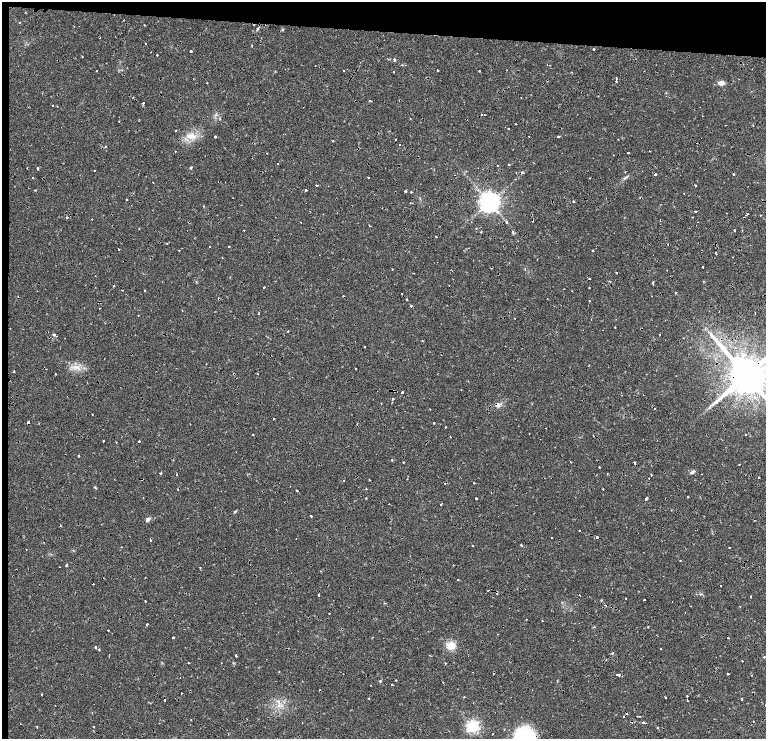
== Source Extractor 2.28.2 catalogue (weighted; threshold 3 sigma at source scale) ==
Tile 1 of 4 x 3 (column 1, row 1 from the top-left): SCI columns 287-1814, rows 3082-4555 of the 6634 x 4695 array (HDU 1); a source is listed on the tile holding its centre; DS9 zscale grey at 2 x 2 block average (1 PNG px = mean of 2 x 2 image px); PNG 768 x 741 px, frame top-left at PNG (2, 2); no overlay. Shown black and unused: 6% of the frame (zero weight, under 2 of 4 exposures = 5% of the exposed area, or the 3 px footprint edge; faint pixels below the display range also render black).
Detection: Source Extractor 2.28.2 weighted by HDU 2 'WHT'; one run over the whole footprint, this tile lists its part. Background 0.0253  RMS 0.0041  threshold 0.0185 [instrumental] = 3 sigma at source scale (4.5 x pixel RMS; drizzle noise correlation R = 1.50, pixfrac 1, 0.0396/0.0396 arcsec/px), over >= 5 px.
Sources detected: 282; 29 cosmic-ray / hot-pixel residue — not listed; the other 253 listed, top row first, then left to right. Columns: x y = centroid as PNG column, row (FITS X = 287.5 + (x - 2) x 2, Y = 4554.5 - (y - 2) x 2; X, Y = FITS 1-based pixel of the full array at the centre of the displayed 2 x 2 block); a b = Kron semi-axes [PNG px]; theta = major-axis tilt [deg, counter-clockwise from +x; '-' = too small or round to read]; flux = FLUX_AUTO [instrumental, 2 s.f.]
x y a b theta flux
19 22 2 2 - 0.4
115 36 2 2 - 0.31
99 38 2 2 - 2.4
146 43 2 2 - 1.7
252 46 2 2 - 0.54
593 49 2 2 - 14
191 51 2 2 - 3.2
157 55 2 2 - 3.6
82 57 2 2 - 0.6
395 60 3 2 - 2.3
547 65 2 2 - 0.89
315 66 2 2 - 0.98
96 70 2 2 - 2.4
437 70 2 2 - 3.3
507 70 2 2 - 0.36
344 71 2 2 - 0.63
479 71 2 2 - 0.78
394 72 2 2 - 0.88
571 72 2 2 - 0.74
616 78 2 2 - 0.78
616 81 2 2 - 1.7
207 83 2 2 - 2.2
721 83 7 5 -2 4.5
133 97 2 2 - 0.47
521 98 2 2 - 0.47
370 100 2 2 - 1.3
143 103 2 2 - 2.1
53 105 2 2 - 2.3
57 106 2 2 - 1.3
702 116 2 2 - 0.45
139 119 2 2 - 0.43
119 121 2 2 - 0.61
516 124 2 2 - 3.6
726 125 2 2 - 0.61
753 125 2 2 - 0.35
508 129 2 2 - 0.53
175 130 2 2 - 2.6
191 136 11 6 4 8.1
529 136 2 2 - 0.5
558 136 2 2 - 2.9
215 137 2 2 - 3.3
396 139 2 2 - 1.5
618 139 2 2 - 1
333 141 2 2 - 0.7
400 144 2 2 - 0.55
105 147 3 2 - 0.45
175 151 2 2 - 1.2
649 151 2 2 - 0.91
266 153 2 2 - 0.49
628 153 2 2 - 1.4
613 155 2 2 - 1.3
277 164 2 2 - 0.96
498 165 2 2 - 0.67
509 165 2 2 - 2.8
27 168 2 2 - 0.7
38 168 2 2 - 6.7
191 168 2 2 - 1.3
94 170 2 2 - 2.5
522 172 3 2 - 2.3
655 174 2 2 - 5.3
733 174 2 2 - 1.4
33 177 2 2 - 0.5
368 178 3 2 - 0.41
153 182 2 2 - 0.59
316 185 2 2 - 7.7
696 185 2 2 - 2.2
306 190 2 2 - 4.3
405 191 2 2 - 13
411 192 2 2 - 11
684 193 2 2 - 0.41
233 198 2 2 - 0.39
126 199 2 2 - 2.6
574 201 2 2 - 2.8
489 202 5 5 - 760
204 206 2 2 - 0.77
695 211 2 2 - 8.3
726 213 2 2 - 2.2
747 213 3 2 - 0.71
760 215 2 2 - 0.75
67 217 2 2 - 1.4
275 217 2 2 - 0.29
92 219 2 2 - 0.46
301 222 2 2 - 1.8
506 222 2 2 - 2.5
476 228 2 2 - 0.59
734 230 2 2 - 1.2
481 232 2 2 - 0.81
513 233 3 2 - 1.6
436 236 2 2 - 1
167 243 2 2 - 1.7
210 246 2 2 - 1.7
229 246 2 2 - 1.6
118 249 2 2 - 1.2
179 250 2 2 - 0.71
593 251 2 2 - 2
716 253 2 2 - 1.7
733 257 2 2 - 0.72
222 258 2 2 - 0.49
703 267 2 2 - 1.1
491 268 2 2 - 1.4
392 269 2 2 - 1.2
525 269 2 2 - 1.1
667 270 2 2 - 0.3
617 273 2 2 - 0.79
589 279 2 2 - 2.1
653 282 2 2 - 3.3
264 287 2 2 - 1.4
589 288 2 2 - 1.6
122 290 2 2 - 0.81
145 290 2 2 - 0.95
572 291 2 2 - 0.64
676 292 3 2 - 0.67
651 296 2 2 - 0.41
589 301 2 2 - 1
411 306 2 2 - 6.9
182 310 2 2 - 0.55
258 313 2 2 - 0.97
755 313 2 2 - 8.8
138 315 2 2 - 1.1
514 318 2 2 - 1.6
615 327 2 2 - 0.95
23 329 2 2 - 0.34
603 330 2 2 - 1.7
288 331 2 2 - 1.4
54 335 3 2 - 11
660 335 2 2 - 0.38
64 338 2 2 - 0.29
422 341 2 2 - 0.69
364 346 2 2 - 1
206 364 2 2 - 0.45
77 367 4 3 - 2.1
356 368 2 2 - 2.6
14 371 2 2 - 1.4
55 374 2 2 - 0.94
257 374 2 2 - 0.59
746 375 10 8 -31 5100
461 390 2 2 - 0.3
402 392 2 2 - 57
393 399 2 2 - 1.3
392 402 2 2 - 0.57
381 403 2 2 - 0.81
532 404 2 2 - 0.46
498 405 6 5 - 3.4
92 414 2 2 - 0.83
273 419 2 2 - 1.7
28 422 2 2 - 3.4
434 423 2 2 - 0.97
446 427 2 2 - 0.66
529 433 2 2 - 0.56
253 434 2 2 - 0.64
745 434 2 2 - 0.6
450 437 2 2 - 0.54
103 441 2 2 - 1.4
139 441 2 2 - 3.6
78 456 2 2 - 0.95
392 460 2 2 - 1.7
403 462 2 2 - 1.2
570 462 2 2 - 0.86
634 462 3 2 - 3.8
739 464 2 2 - 1.4
599 467 2 2 - 1.5
692 472 6 4 44 2
160 473 2 2 - 6.2
607 474 2 2 - 1
176 475 2 2 - 0.6
596 475 2 2 - 0.32
651 475 2 2 - 1
759 477 2 2 - 5.3
407 479 2 2 - 0.47
344 480 2 2 - 0.99
369 480 2 2 - 1.7
474 483 2 2 - 1.7
95 487 6 2 -41 0.84
603 489 2 2 - 1.4
297 491 2 2 - 2.1
688 496 2 2 - 9.2
143 497 2 2 - 0.37
366 498 2 2 - 2
476 498 2 2 - 9
646 499 2 2 - 7.9
235 511 4 3 - 0.99
311 516 2 2 - 1.7
148 519 6 4 45 2.1
276 529 2 2 - 0.42
579 531 2 2 - 1.5
597 537 3 2 - 2.1
552 538 2 2 - 0.37
521 545 2 2 - 3.3
473 546 2 2 - 1.2
730 548 2 2 - 0.43
680 560 2 2 - 1.1
66 565 2 2 - 1.9
59 567 2 2 - 0.37
458 580 2 2 - 2.1
721 585 2 2 - 3.8
319 595 2 2 - 4.7
579 595 2 2 - 5.7
751 596 2 2 - 3.1
626 598 2 2 - 3.2
644 600 2 2 - 4
145 601 2 2 - 1.3
672 601 2 2 - 0.4
384 603 3 2 - 0.58
740 606 2 2 - 1.7
329 613 2 2 - 1.4
526 619 2 2 - 0.74
542 620 2 2 - 1
147 624 2 2 - 0.99
594 627 3 2 - 0.52
648 627 2 2 - 1.9
108 630 2 2 - 0.6
498 634 2 2 - 0.48
173 637 2 2 - 1.7
728 638 2 2 - 1.7
451 645 7 7 - 12
95 647 2 2 - 3.7
660 649 2 2 - 1.7
99 650 2 2 - 0.94
236 656 3 2 - 3.8
431 656 2 2 - 0.53
764 657 2 2 - 1.1
606 659 2 2 - 0.39
742 661 2 2 - 0.7
188 663 2 2 - 0.9
445 663 2 2 - 2.1
728 674 2 2 - 2.3
618 675 3 2 - 5.8
752 675 2 2 - 1.5
396 680 2 2 - 0.61
380 681 4 2 - 0.76
443 682 2 2 - 0.58
371 685 2 2 - 0.3
392 685 2 2 - 2
181 693 2 2 - 0.63
41 694 2 2 - 1.6
687 696 2 2 - 3
464 697 2 2 - 0.84
665 698 2 2 - 3.3
741 699 2 2 - 3.1
164 700 2 2 - 2.9
687 700 2 2 - 2
278 701 5 4 - 2.4
637 716 2 2 - 1.5
640 716 2 2 - 0.84
191 719 2 2 - 0.34
753 721 2 2 - 1.9
643 722 3 2 - 9.2
37 727 2 2 - 0.71
93 727 2 2 - 0.47
473 727 4 4 - 190
658 728 2 2 - 2.6
493 734 2 2 - 0.48
524 737 14 13 - 95
Overlapping masked pixels (flux is a lower limit): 10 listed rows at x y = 522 172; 655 174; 589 279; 746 375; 498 405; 28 422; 634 462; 597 537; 164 700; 643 722
Isophote crosses this tile's border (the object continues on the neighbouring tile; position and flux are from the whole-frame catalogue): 2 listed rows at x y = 746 375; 524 737
Diffuse or blended objects may show on this block-average render without a row.